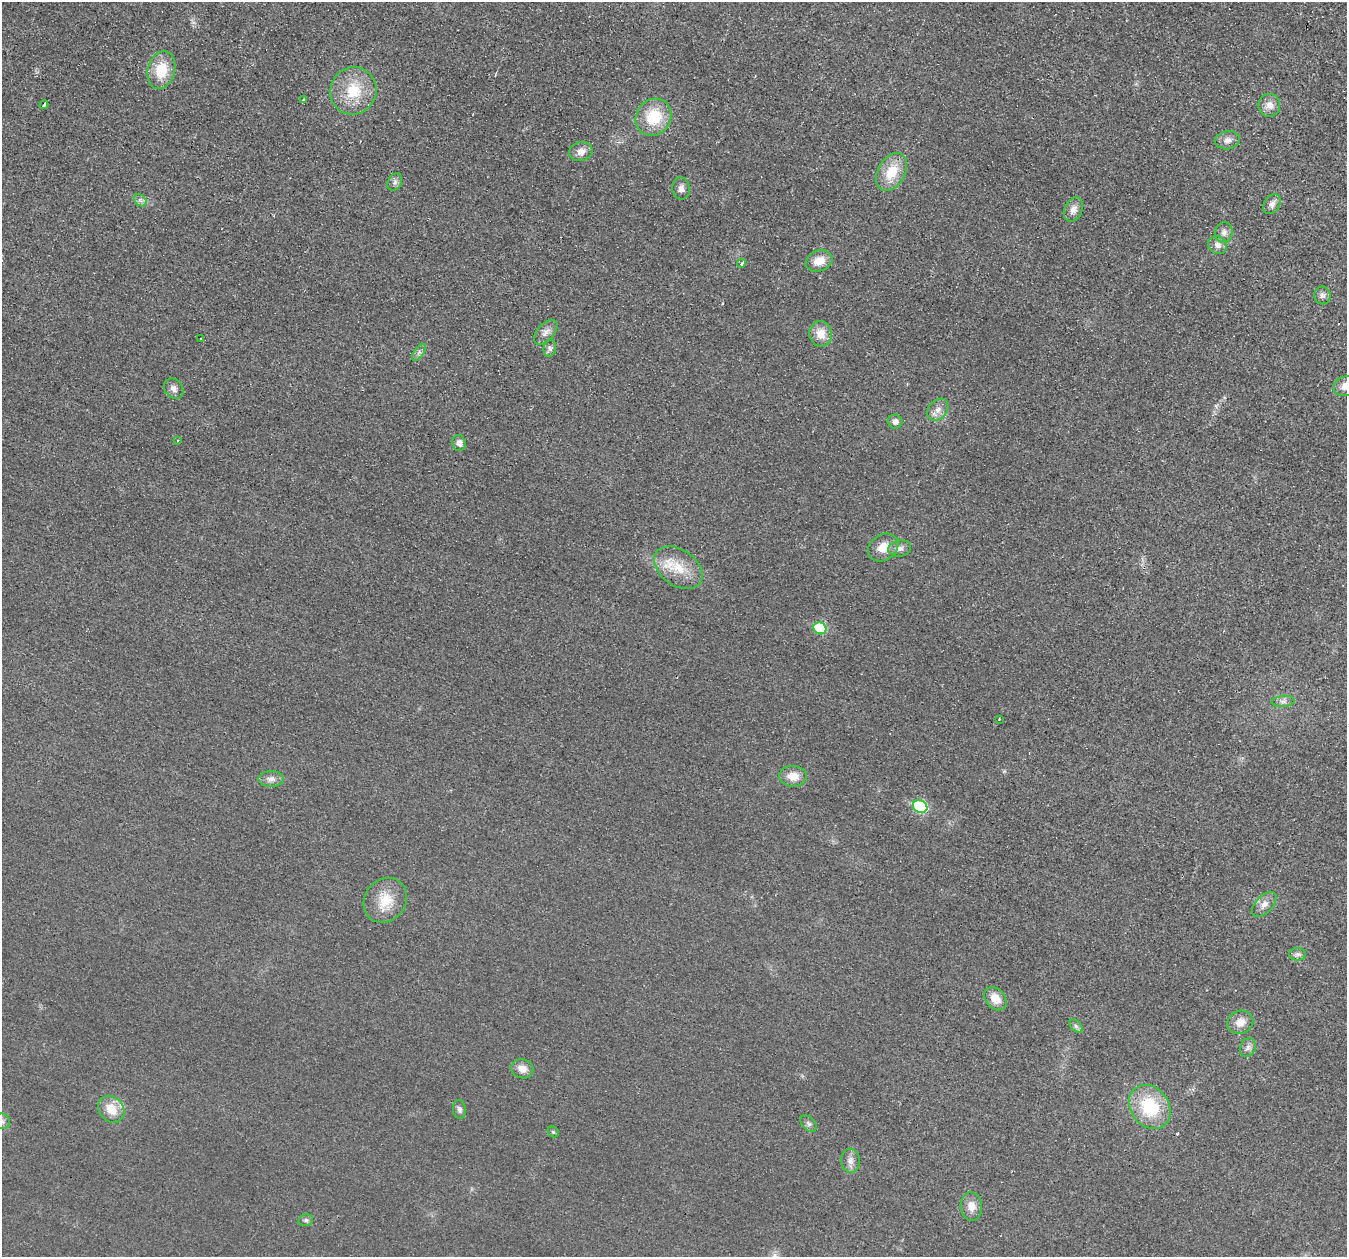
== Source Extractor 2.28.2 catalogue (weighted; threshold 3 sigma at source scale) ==
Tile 10 of 4 x 4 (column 2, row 3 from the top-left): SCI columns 1372-2716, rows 1410-2664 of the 5436 x 5458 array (HDU 1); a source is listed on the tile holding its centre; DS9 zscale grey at full resolution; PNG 1349 x 1259 px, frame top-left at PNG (2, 2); each listed source drawn as its Kron ellipse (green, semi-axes under 4 px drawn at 4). Shown black and unused: <1% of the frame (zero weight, under 2 of 3 exposures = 3% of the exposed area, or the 3 px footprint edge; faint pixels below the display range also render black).
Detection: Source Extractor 2.28.2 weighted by HDU 2 'WHT'; one run over the whole footprint, this tile lists its part. Background 0.021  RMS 0.0087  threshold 0.0391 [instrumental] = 3 sigma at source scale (4.5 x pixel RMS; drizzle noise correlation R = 1.50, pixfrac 1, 0.05/0.05 arcsec/px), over >= 5 px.
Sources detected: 57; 1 cosmic-ray / hot-pixel residue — neither listed nor drawn; the other 56 listed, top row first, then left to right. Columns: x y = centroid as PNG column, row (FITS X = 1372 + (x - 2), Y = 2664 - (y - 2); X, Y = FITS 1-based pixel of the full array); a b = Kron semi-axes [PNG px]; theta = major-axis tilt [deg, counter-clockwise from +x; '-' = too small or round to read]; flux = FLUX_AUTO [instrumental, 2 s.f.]
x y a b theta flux
161 70 19 13 75 23
353 91 24 23 - 31
303 100 4 3 - 1.1
44 105 4 3 - 3.5
1269 105 11 11 - 7.2
653 117 19 17 53 33
1227 140 12 9 11 5.4
581 152 12 9 18 6.8
892 172 20 13 60 23
395 182 9 6 61 3
681 188 11 8 -85 4.7
140 200 7 5 -43 2.4
1272 204 10 7 59 4.3
1073 210 13 8 68 6.4
1224 232 10 8 78 4.2
1218 245 9 8 - 5.1
819 261 14 10 23 12
742 263 4 4 - 2.6
1322 295 9 8 - 3.3
546 332 15 8 47 5.5
821 334 12 11 - 11
201 339 3 3 - 2.2
550 348 8 6 78 2.6
419 352 10 5 55 2.7
1345 386 12 10 19 8.6
174 389 11 9 -51 4.6
938 410 12 9 49 6.4
895 422 7 7 - 3.9
178 440 4 3 - 1.8
459 443 8 6 -77 4.4
883 548 16 12 34 13
900 548 11 8 8 4.2
678 568 27 18 -36 24
820 628 6 6 - 41
1283 701 11 5 4 3.1
999 719 2 2 - 0.59
793 776 14 10 -3 11
271 779 12 8 1 5.1
920 806 7 6 - 66
385 900 23 20 52 22
1264 904 15 8 45 6.3
1298 954 8 6 0 2.7
995 999 13 9 -48 12
1240 1022 13 11 21 9.1
1076 1026 8 5 -45 2.1
1248 1048 10 7 66 3.5
522 1069 11 9 -17 7.5
1150 1107 23 19 -52 47
111 1109 14 12 -49 16
459 1109 9 6 -82 2.6
2 1121 8 8 - 3.3
809 1124 10 6 -45 2.5
553 1132 6 5 - 1.3
850 1161 12 9 -84 5.6
971 1206 14 11 -85 8.9
306 1220 7 6 - 2
Isophote crosses this tile's border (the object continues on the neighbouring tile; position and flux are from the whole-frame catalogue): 2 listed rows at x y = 1345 386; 2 1121